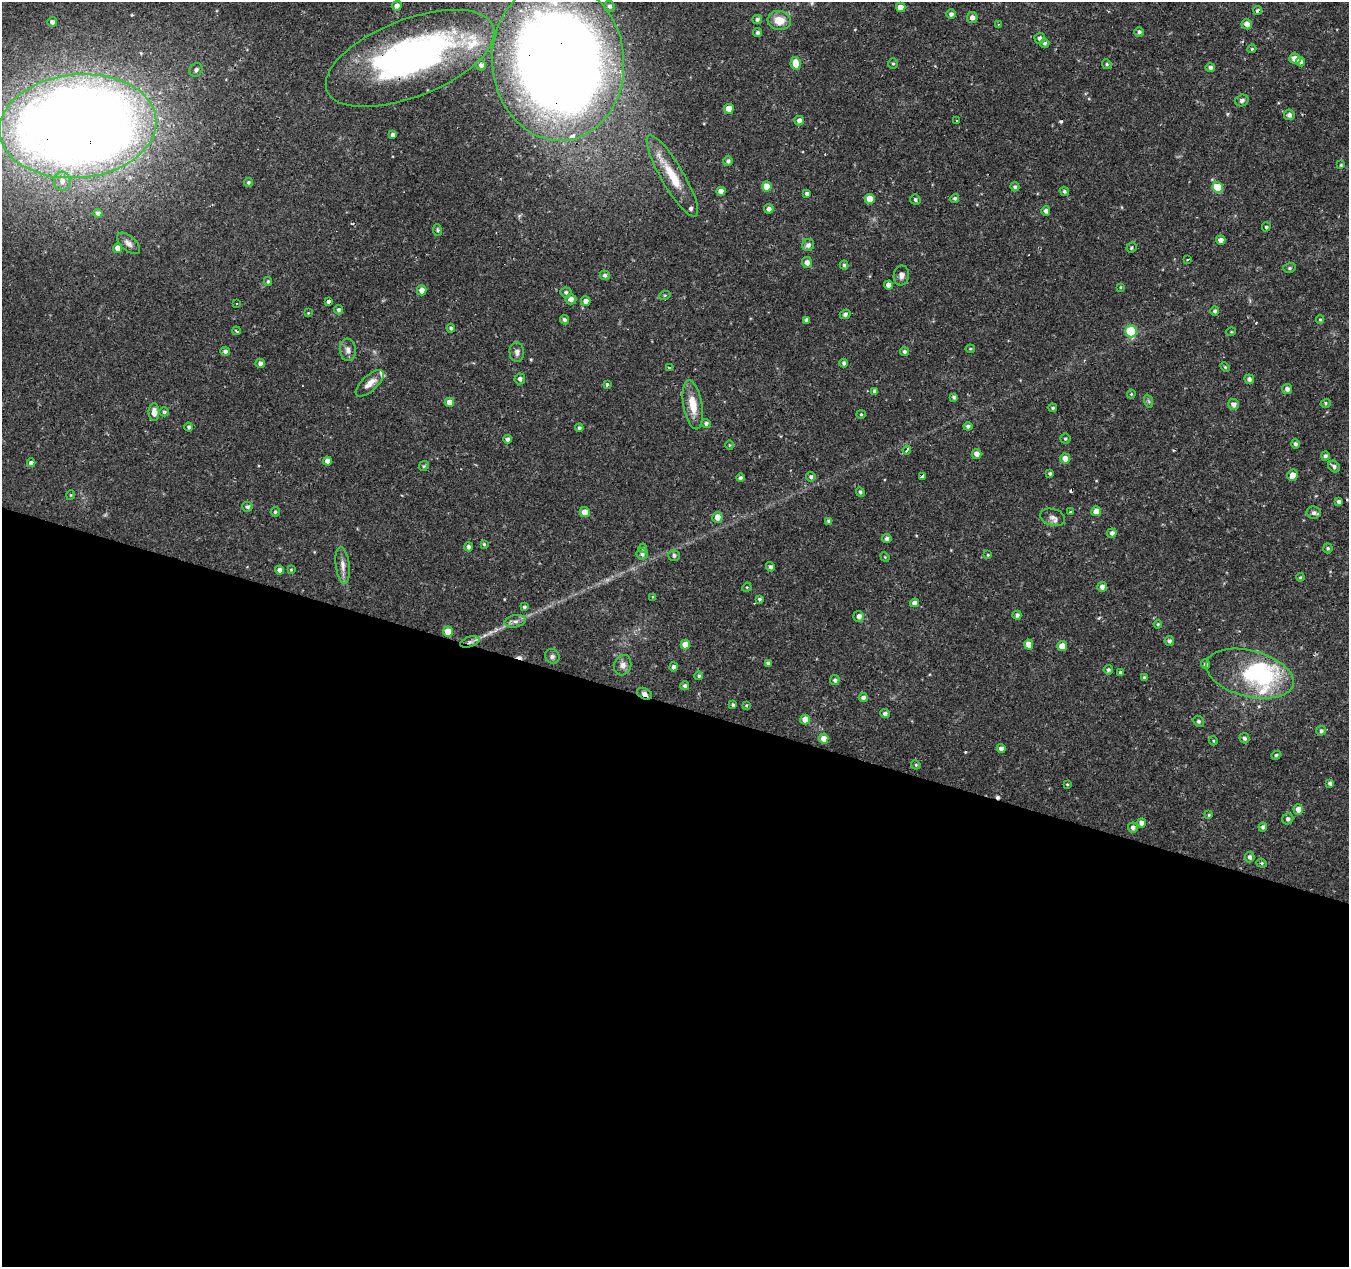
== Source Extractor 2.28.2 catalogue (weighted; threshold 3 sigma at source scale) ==
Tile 14 of 4 x 4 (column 2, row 4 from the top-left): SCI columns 1351-2697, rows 276-1540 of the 5390 x 5544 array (HDU 1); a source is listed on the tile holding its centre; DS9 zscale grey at full resolution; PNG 1351 x 1269 px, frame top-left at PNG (2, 2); each listed source drawn as its Kron ellipse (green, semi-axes under 4 px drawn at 4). Shown black and unused: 44% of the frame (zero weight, under 2 of 3 exposures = <1% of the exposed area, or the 3 px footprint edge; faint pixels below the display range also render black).
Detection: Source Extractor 2.28.2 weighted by HDU 2 'WHT'; one run over the whole footprint, this tile lists its part. Background 0.0474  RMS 0.0037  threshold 0.0168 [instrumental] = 3 sigma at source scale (4.5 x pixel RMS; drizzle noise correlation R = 1.50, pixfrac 1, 0.0396/0.0396 arcsec/px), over >= 5 px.
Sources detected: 231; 4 too faint to see at this stretch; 2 inside a brighter object's white glare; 9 cosmic-ray / hot-pixel residue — neither listed nor drawn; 6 inside a brighter listed object's ellipse — not listed separately; the other 210 listed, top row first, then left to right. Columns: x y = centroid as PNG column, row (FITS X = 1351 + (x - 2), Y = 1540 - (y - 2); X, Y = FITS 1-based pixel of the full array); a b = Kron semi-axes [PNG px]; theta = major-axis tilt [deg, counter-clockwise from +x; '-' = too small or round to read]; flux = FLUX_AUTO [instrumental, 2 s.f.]
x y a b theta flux
397 6 5 4 - 1.8
610 6 5 5 - 0.94
901 7 5 4 - 3.1
1258 10 4 4 - 1.6
951 14 5 5 - 1.1
972 18 5 5 - 1.7
757 19 5 4 - 0.95
779 20 11 9 -9 5.6
52 22 5 5 - 1.2
998 24 3 2 - 0.24
1247 24 5 5 - 1.8
1139 32 5 5 - 0.92
758 33 4 4 - 0.88
1040 38 5 5 - 1.1
1044 43 5 4 - 0.89
1252 49 4 4 - 0.43
410 58 89 39 21 140
1295 59 6 5 - 3.9
558 61 79 66 -85 700
1301 62 5 4 - 0.92
795 63 6 5 - 5.4
893 64 5 5 - 0.53
1107 64 5 4 - 0.58
481 65 5 5 - 1.2
1210 67 5 4 - 1
196 70 7 6 - 1.1
1242 100 7 5 17 1
729 109 5 5 - 3.3
1289 115 5 5 - 1.3
799 121 5 4 - 1.5
956 121 3 3 - 1.1
78 126 78 52 5 740
393 135 4 4 - 1.2
728 161 5 5 - 0.93
1341 165 4 4 - 0.4
672 176 47 11 -60 12
62 181 9 8 - 2.4
248 182 4 4 - 0.67
767 186 5 5 - 4.8
1015 187 4 4 - 0.82
1217 187 5 5 - 12
721 191 4 4 - 2.6
1064 191 5 4 - 0.68
807 194 4 4 - 1.1
955 198 4 4 - 0.72
870 199 5 5 - 6.5
915 200 5 5 - 0.78
769 209 5 4 - 1.4
1046 211 5 4 - 0.96
98 213 4 4 - 1.2
1266 227 4 4 - 0.63
437 230 6 4 -80 0.65
1221 240 4 4 - 2.1
128 243 14 7 -42 1.8
808 245 6 5 - 1.5
118 248 5 4 - 2.3
1131 248 5 4 - 0.61
1188 260 3 2 - 0.58
807 262 5 5 - 1.8
844 265 4 4 - 0.76
1289 268 6 5 - 0.66
605 275 5 4 - 0.93
901 275 10 7 80 1.8
268 281 4 3 - 0.63
889 285 4 4 - 2.3
1120 287 4 3 - 0.36
422 290 5 5 - 2.9
566 292 5 5 - 0.88
665 295 6 4 19 0.42
571 299 6 5 - 1.9
329 301 4 3 - 2.2
586 301 5 5 - 1.8
236 303 3 2 - 0.49
338 310 5 4 - 0.73
1215 311 5 4 - 0.85
308 313 4 4 - 0.32
845 314 5 4 - 1
1320 319 4 4 - 0.4
564 320 5 4 - 0.84
807 320 4 4 - 1.3
451 328 4 4 - 0.78
236 331 4 3 - 0.67
1131 331 6 5 - 21
1231 332 5 3 - 0.31
970 349 5 3 - 0.41
348 350 11 8 -85 1.9
225 351 5 4 - 1.1
517 352 10 7 -86 1.6
904 352 4 4 - 0.82
260 363 5 4 - 1.3
844 363 4 4 - 0.84
1225 367 5 3 - 0.42
669 368 3 3 - 0.85
520 379 5 5 - 1.1
1249 379 5 4 - 1.1
370 383 18 7 42 3.2
607 385 4 3 - 0.95
1287 389 5 5 - 1.4
875 391 4 3 - 0.9
1131 394 4 4 - 0.37
954 397 4 3 - 0.84
1148 401 7 4 -70 0.57
449 402 4 4 - 2.7
1326 403 5 3 - 0.5
1234 404 5 5 - 1.7
693 405 25 9 -80 6.8
1053 408 4 4 - 0.6
154 412 9 5 -88 3.2
164 412 5 4 - 0.67
861 414 4 4 - 0.44
706 424 4 4 - 1
968 426 4 4 - 0.98
189 427 4 4 - 0.84
579 428 4 4 - 0.8
508 439 4 4 - 1.2
1065 439 5 5 - 0.56
1295 444 5 4 - 0.88
729 445 5 3 - 0.36
907 450 4 3 - 4.4
977 454 5 4 - 2.4
1325 456 4 4 - 0.9
1065 458 5 5 - 2.8
327 461 4 4 - 2.4
31 463 4 4 - 1.4
424 466 5 4 - 0.52
1334 466 6 5 - 1.1
1050 473 3 3 - 0.63
1293 475 6 5 - 3
811 477 4 4 - 0.82
922 477 4 3 - 16
740 478 4 4 - 0.84
860 492 5 4 - 0.7
71 495 5 3 - 0.32
1339 502 4 4 - 1.3
247 507 5 5 - 1.1
1096 511 5 5 - 3
275 512 4 4 - 0.63
585 512 5 5 - 3.3
1070 512 4 3 - 0.46
1314 513 7 6 - 1.4
717 517 5 5 - 2.9
1053 517 13 8 -16 1.7
829 521 4 4 - 1.1
1112 533 4 4 - 1.5
887 539 4 4 - 1.1
484 544 4 4 - 0.44
468 547 4 4 - 1.1
643 548 5 4 - 0.59
1328 548 5 4 - 0.68
642 554 6 5 - 1.1
674 555 5 5 - 0.93
988 555 4 3 - 0.37
885 557 5 4 - 0.37
343 565 18 7 -83 2.6
770 567 5 4 - 0.86
280 570 4 4 - 1.5
291 570 4 4 - 0.36
1300 577 4 3 - 0.37
747 587 5 4 - 0.37
1102 587 5 5 - 1.5
653 597 3 2 - 0.95
760 599 4 4 - 0.67
915 603 4 4 - 2
524 607 4 4 - 0.66
1017 615 4 4 - 1.1
859 616 5 5 - 1.8
515 621 11 6 11 1.6
1158 624 4 4 - 0.5
448 632 5 5 - 6.4
1169 641 5 4 - 0.96
470 642 10 5 18 1.2
685 644 5 4 - 4.5
1029 644 5 4 - 3.8
1062 646 5 5 - 4.8
552 656 7 6 - 1.1
768 663 4 4 - 0.78
1205 664 5 4 - 1
623 665 10 8 72 2
673 667 4 4 - 1.1
1108 670 5 4 - 0.81
1121 672 4 3 - 0.76
1250 674 45 23 -14 28
699 676 4 4 - 0.6
1144 678 4 4 - 0.86
835 680 5 4 - 0.88
685 686 4 4 - 0.96
645 694 8 5 -26 1.5
863 698 4 4 - 1.1
733 705 4 3 - 0.79
746 705 4 3 - 0.34
885 714 5 4 - 1.1
805 720 5 5 - 4.5
1199 721 5 5 - 0.95
1321 731 5 4 - 0.82
1244 738 5 5 - 0.87
824 739 5 5 - 3.2
1213 741 4 4 - 0.42
1001 748 4 4 - 1.6
1276 755 5 3 - 0.63
916 765 5 4 - 0.45
1330 783 4 4 - 1
1067 784 3 3 - 0.36
1298 809 5 5 - 2.6
1209 815 4 3 - 0.45
1288 819 6 5 - 1.1
1142 823 4 4 - 2.2
1263 827 4 4 - 1.2
1133 828 5 5 - 1.3
1250 857 5 4 - 1.2
1262 863 5 4 - 0.53
Overlapping masked pixels (flux is a lower limit): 8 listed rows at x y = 1258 10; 410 58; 558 61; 78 126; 672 176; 470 642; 685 644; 645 694
Isophote crosses this tile's border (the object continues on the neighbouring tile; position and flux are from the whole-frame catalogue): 1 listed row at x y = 78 126